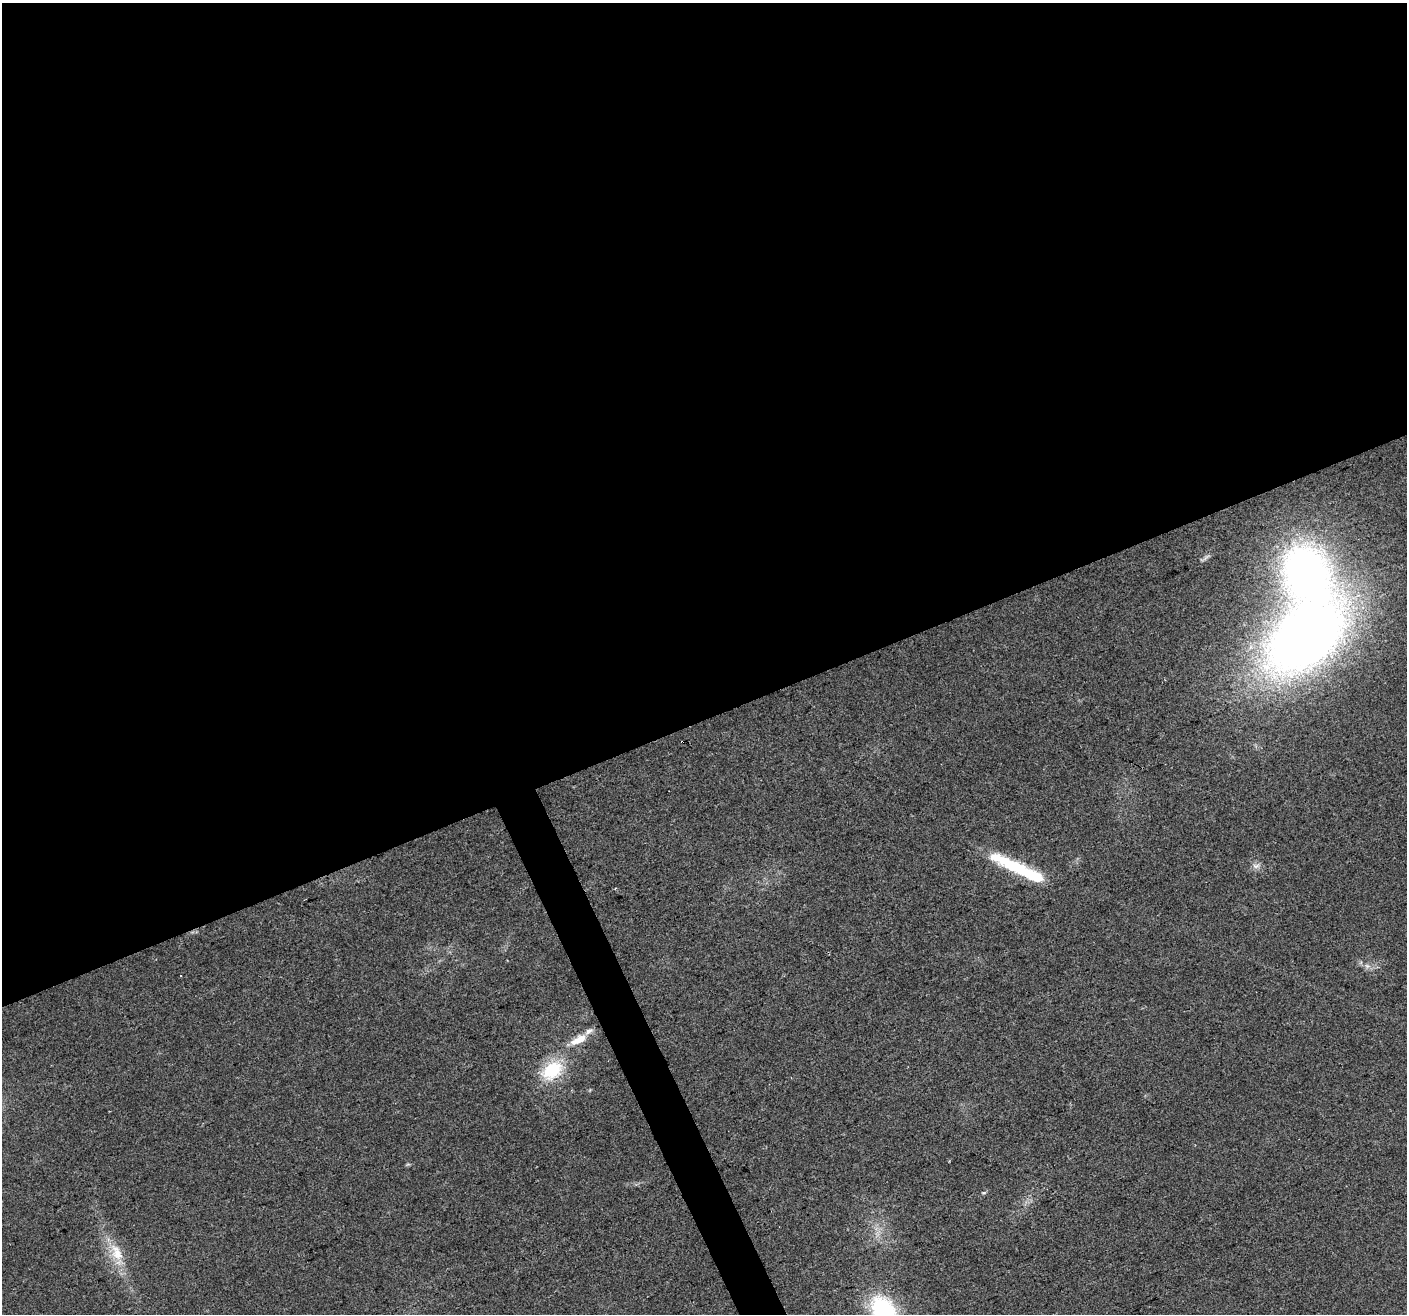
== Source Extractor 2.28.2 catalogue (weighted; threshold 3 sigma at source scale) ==
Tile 2 of 4 x 4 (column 2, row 1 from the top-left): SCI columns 1407-2811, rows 4080-5391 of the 5620 x 5476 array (HDU 1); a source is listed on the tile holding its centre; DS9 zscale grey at full resolution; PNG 1409 x 1316 px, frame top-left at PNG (2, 3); no overlay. Shown black and unused: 56% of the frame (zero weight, under 2 of 3 exposures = <1% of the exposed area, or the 3 px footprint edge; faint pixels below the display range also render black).
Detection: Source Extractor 2.28.2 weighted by HDU 2 'WHT'; one run over the whole footprint, this tile lists its part. Background 0.0635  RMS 0.0073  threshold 0.033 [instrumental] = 3 sigma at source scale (4.5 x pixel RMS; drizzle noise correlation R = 1.50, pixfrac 1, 0.0396/0.0396 arcsec/px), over >= 5 px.
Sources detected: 15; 1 inside a brighter object's white glare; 1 cosmic-ray / hot-pixel residue — not listed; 2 inside a brighter listed object's ellipse — not listed separately; the other 11 listed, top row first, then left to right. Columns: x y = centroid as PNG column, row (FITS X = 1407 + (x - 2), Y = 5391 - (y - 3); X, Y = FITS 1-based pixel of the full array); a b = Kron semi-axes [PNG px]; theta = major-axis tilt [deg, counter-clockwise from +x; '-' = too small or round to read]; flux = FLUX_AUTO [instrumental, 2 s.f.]
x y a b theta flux
1306 571 58 46 -61 320
1305 637 73 45 42 750
1013 866 52 15 -25 37
1256 866 11 6 1 3.2
1367 966 7 5 -43 1.9
181 976 3 2 - 1.3
579 1040 22 10 26 12
552 1070 32 21 37 33
984 1193 7 3 8 0.89
117 1253 28 13 -66 18
884 1311 38 26 -61 73
Isophote crosses this tile's border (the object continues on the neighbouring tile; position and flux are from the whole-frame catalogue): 1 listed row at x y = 884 1311